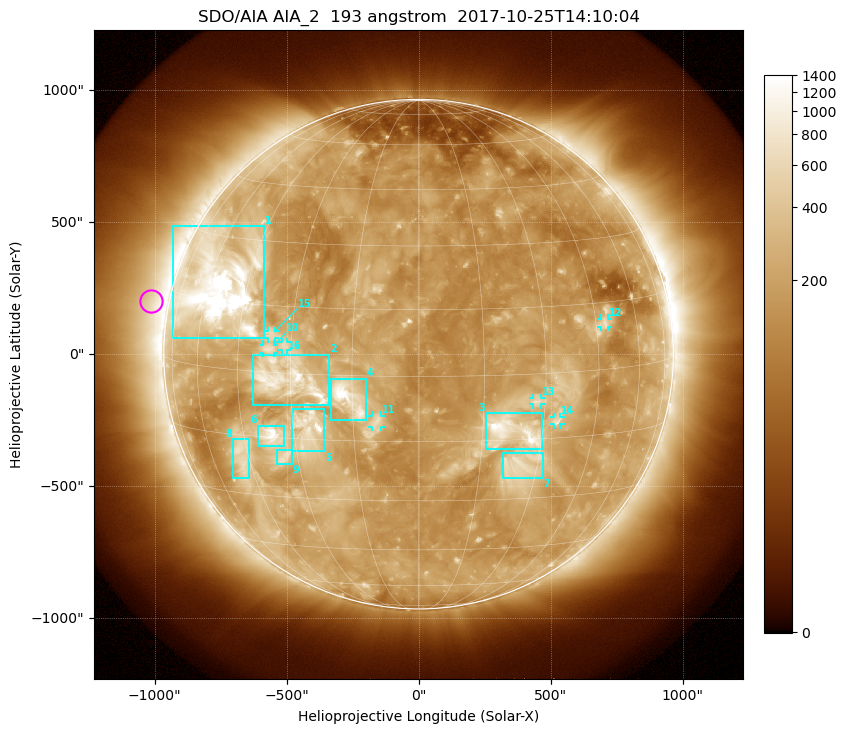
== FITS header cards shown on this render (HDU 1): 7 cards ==
TELESCOP= 'SDO/AIA'
INSTRUME= 'AIA_2'
WAVELNTH=                  193
WAVEUNIT= 'angstrom'
DATE-OBS= '2017-10-25T14:10:04.84'
CTYPE1  = 'HPLN-TAN'
CTYPE2  = 'HPLT-TAN'

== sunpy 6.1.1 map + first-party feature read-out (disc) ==
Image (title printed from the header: SDO/AIA AIA_2  193 angstrom  2017-10-25T14:10:04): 1024 x 1024 px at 2.4 arcsec/px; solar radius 965 arcsec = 402 px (full disc in frame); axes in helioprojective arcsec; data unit not stated in the header (colour bar unlabelled)
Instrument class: DISC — disc imager (sunpy class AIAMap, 193 A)
Bright regions (active regions / flare kernels): reference = the median radial profile (limb darkening/brightening removed); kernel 9 px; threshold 5 sigma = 349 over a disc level ~175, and >= 1.15x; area >= 12 px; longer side >= 10 px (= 24 arcsec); searched inside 0.97 R_sun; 16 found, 16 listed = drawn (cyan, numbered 1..; 7 of them under ~33 arcsec drawn as corner ticks so the feature stays visible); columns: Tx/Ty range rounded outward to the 5 arcsec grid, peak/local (2 s.f.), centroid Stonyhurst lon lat
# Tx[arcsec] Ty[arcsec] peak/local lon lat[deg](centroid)
1 -930..-585 60..485 17 -55 +18
2 -630..-335 -195..0 7.1 -31 -1
3 255..470 -360..-220 7.5 +22 -13
4 -330..-200 -250..-90 8.5 -16 -5
5 -480..-355 -370..-205 6.9 -26 -12
6 -610..-505 -350..-270 7.5 -36 -15
7 320..470 -470..-375 3.9 +25 -21
8 -705..-640 -470..-320 4.3 -47 -20
9 -535..-480 -415..-365 3.8 -34 -20
10 -590..-545 5..35 4 -36 +5
11 -175..-145 -275..-230 3.9 -9 -10
12 690..720 100..135 4 +48 +10
13 435..465 -190..-165 3.6 +28 -6
14 510..540 -270..-235 3.7 +34 -11
15 -570..-545 60..90 3.3 -36 +8
16 -520..-495 15..45 3.3 -32 +6
Off-limb structures (1.02-1.3 R_sun): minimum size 162 px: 4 found; the strongest spans PA ~40..110 deg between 1.02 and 1.3 R_sun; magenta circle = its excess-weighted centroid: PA ~80 deg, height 1.07 R_sun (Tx ~-1015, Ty ~200 arcsec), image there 2.6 x the reference